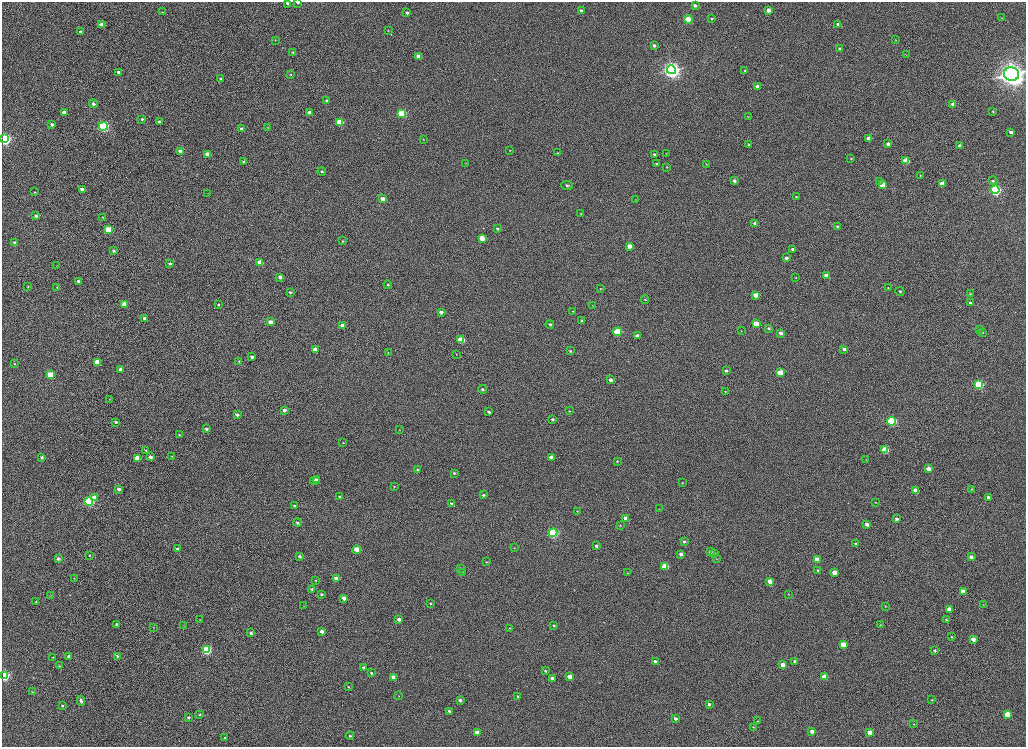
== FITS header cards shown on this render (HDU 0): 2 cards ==
NAXIS1  =                 2048
NAXIS2  =                 1489

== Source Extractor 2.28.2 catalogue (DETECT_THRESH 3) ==
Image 2048 x 1489 px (HDU 0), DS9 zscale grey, zoomed out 1/2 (1 PNG px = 2 x 2 image px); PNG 1028 x 749 px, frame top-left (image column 1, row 1489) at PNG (2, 2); each listed source drawn as its Kron ellipse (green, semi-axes under 4 px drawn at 4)
Background 1020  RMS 3.7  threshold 11.2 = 3 sigma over >= 5 px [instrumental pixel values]
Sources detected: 284; all 284 listed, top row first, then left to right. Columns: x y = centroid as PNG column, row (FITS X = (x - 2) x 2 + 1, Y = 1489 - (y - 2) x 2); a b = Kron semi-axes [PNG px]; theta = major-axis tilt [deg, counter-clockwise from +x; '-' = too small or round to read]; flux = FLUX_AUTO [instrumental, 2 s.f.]
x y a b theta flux
298 2 3 2 - 1500
288 3 3 3 - 2300
695 5 4 3 - 2200
581 10 4 3 - 1500
768 10 4 3 - 4600
162 12 2 2 - 410
407 12 3 3 - 2000
712 18 4 3 - 1200
1002 18 3 2 - 290
688 19 4 3 - 33000
838 24 4 3 - 3100
101 25 3 3 - 7400
388 31 2 2 - 270
80 32 3 2 - 1500
275 40 3 2 - 340
895 40 3 2 - 310
654 45 3 3 - 1900
840 49 3 3 - 1800
293 53 3 3 - 790
906 55 3 2 - 340
419 57 4 3 - 8800
671 70 4 4 - 550000
745 70 3 3 - 890
118 72 3 3 - 1700
291 74 4 3 - 650
1011 74 7 6 - 710000
221 78 3 2 - 1300
757 86 3 3 - 4100
327 100 3 3 - 1500
93 104 4 3 - 1800
953 104 3 3 - 3500
64 112 3 3 - 5500
993 112 3 2 - 560
310 113 3 3 - 7400
402 114 4 3 - 53000
748 117 3 2 - 280
142 119 3 3 - 1200
159 122 3 3 - 1900
340 122 4 3 - 30000
52 124 3 3 - 2700
103 126 4 4 - 130000
267 127 3 3 - 400
242 129 4 3 - 2800
1011 132 4 3 - 2400
869 138 3 3 - 6000
4 139 4 3 - 190000
423 139 3 3 - 470
748 144 3 2 - 480
888 144 3 3 - 3000
960 146 4 3 - 5700
510 150 3 2 - 330
181 151 3 3 - 9500
557 153 3 3 - 860
208 154 3 3 - 8400
666 154 3 2 - 380
655 155 3 3 - 2600
851 159 3 3 - 620
906 161 4 4 - 14000
244 162 3 3 - 1800
466 163 3 2 - 290
656 164 3 3 - 1300
706 164 4 2 - 500
667 167 3 3 - 470
322 172 4 3 - 1000
920 175 3 2 - 430
734 181 3 3 - 2300
880 181 4 3 - 1200
993 181 4 4 - 1200
942 184 4 3 - 13000
567 185 5 3 - 1500
882 185 4 3 - 15000
82 189 3 3 - 3700
995 190 4 4 - 160000
34 192 3 2 - 420
208 193 3 1 - 220
796 196 3 3 - 650
383 199 4 3 - 9100
635 199 3 2 - 280
581 214 3 3 - 570
36 216 3 3 - 2100
103 217 3 2 - 380
755 223 4 3 - 1900
838 226 4 3 - 1300
497 229 4 3 - 1600
108 230 4 3 - 25000
482 238 4 3 - 14000
343 241 4 3 - 720
14 242 3 2 - 1000
630 246 4 3 - 7200
793 249 4 3 - 2300
113 251 3 3 - 1800
786 258 4 3 - 2500
260 262 4 3 - 12000
170 264 4 3 - 1600
57 265 3 2 - 240
826 275 4 3 - 4900
280 277 4 3 - 3500
796 278 4 3 - 630
79 281 4 3 - 3600
388 285 4 3 - 970
28 286 3 2 - 510
57 287 4 3 - 640
601 288 3 2 - 350
888 288 3 3 - 670
900 291 4 4 - 1300
290 292 4 3 - 1000
970 294 3 2 - 470
756 295 4 3 - 8500
645 300 4 3 - 670
970 303 3 2 - 1600
124 304 3 3 - 10000
218 304 4 3 - 820
592 306 2 2 - 280
572 311 3 2 - 390
441 312 4 3 - 3400
144 318 3 3 - 1600
582 321 3 3 - 1500
270 322 4 3 - 5400
550 324 4 3 - 1600
756 324 4 3 - 16000
343 325 4 3 - 6600
769 328 4 3 - 1000
979 330 3 2 - 310
741 331 3 2 - 380
617 332 4 3 - 29000
983 332 2 2 - 330
781 333 4 3 - 2800
637 336 4 3 - 4000
461 340 4 3 - 23000
844 349 4 3 - 2500
315 350 3 3 - 8700
570 351 4 3 - 880
388 352 3 3 - 530
456 354 3 3 - 430
252 357 3 3 - 2200
239 361 3 3 - 910
97 362 4 3 - 16000
14 364 3 3 - 660
120 369 3 3 - 3300
726 371 4 3 - 1200
780 373 4 3 - 21000
50 375 4 3 - 24000
610 380 4 3 - 3600
979 385 4 4 - 74000
483 389 4 3 - 1400
725 391 4 2 - 560
109 399 4 2 - 430
284 410 4 3 - 2800
569 411 4 3 - 610
489 412 4 3 - 1500
237 415 4 3 - 2000
553 419 4 3 - 1600
892 421 4 4 - 82000
116 422 3 3 - 1200
206 429 4 3 - 1500
399 429 3 2 - 330
179 435 4 3 - 720
343 443 3 2 - 450
146 450 3 3 - 700
885 450 4 3 - 26000
172 456 3 2 - 300
42 457 3 3 - 1400
150 457 4 3 - 3800
551 457 3 3 - 4300
137 458 3 3 - 11000
866 459 3 2 - 270
617 461 3 3 - 770
929 469 3 3 - 8100
418 470 3 3 - 1200
454 473 3 3 - 900
317 480 3 2 - 2000
315 481 5 3 - 5200
682 483 3 2 - 460
394 486 3 3 - 510
119 489 4 3 - 3300
971 489 3 3 - 560
916 491 3 3 - 10000
483 495 4 3 - 1200
340 497 3 3 - 990
988 497 3 3 - 2600
94 498 4 3 - 11000
89 501 4 4 - 90000
875 502 3 2 - 360
452 504 3 3 - 4300
294 506 4 3 - 1100
659 509 3 2 - 300
577 511 3 3 - 540
626 518 4 3 - 4700
896 519 4 3 - 2300
298 523 4 3 - 1300
867 524 4 3 - 3000
620 525 4 3 - 580
553 533 4 4 - 120000
684 542 3 3 - 1200
855 543 3 3 - 940
596 546 4 3 - 2000
514 548 3 2 - 370
177 549 3 3 - 1300
357 550 4 3 - 17000
710 552 4 3 - 1600
681 554 4 3 - 3300
715 554 3 3 - 520
89 555 3 2 - 690
299 556 3 3 - 2000
971 557 3 3 - 3100
58 559 4 3 - 2100
717 559 3 2 - 420
817 559 3 3 - 9100
487 562 4 3 - 600
665 566 4 3 - 20000
460 568 3 3 - 650
817 570 4 3 - 820
462 572 4 3 - 520
628 573 3 2 - 290
835 573 3 3 - 8900
74 578 3 2 - 300
336 578 3 3 - 4800
315 580 3 3 - 730
770 581 3 3 - 6500
312 589 4 3 - 1700
963 591 4 3 - 11000
321 594 3 3 - 970
788 594 4 2 - 410
50 596 3 2 - 210
344 598 3 3 - 5400
35 602 3 2 - 400
430 603 3 3 - 600
983 604 2 2 - 280
304 606 4 2 - 310
885 606 3 3 - 400
949 609 3 3 - 7300
399 619 3 3 - 3200
200 620 3 2 - 300
946 620 3 3 - 830
116 624 3 2 - 900
183 625 3 2 - 280
554 625 3 3 - 890
880 625 3 3 - 520
153 627 2 2 - 200
510 628 3 3 - 570
322 631 3 3 - 3800
251 633 3 3 - 1100
951 637 3 3 - 640
973 639 4 3 - 6000
843 644 4 3 - 13000
206 650 4 4 - 74000
935 650 3 3 - 1000
69 656 3 3 - 2600
117 656 3 3 - 1300
53 658 4 3 - 610
655 661 4 3 - 1900
795 661 3 3 - 1700
783 665 3 3 - 8300
59 666 4 3 - 840
363 667 4 3 - 1200
545 671 4 3 - 1300
371 673 3 3 - 870
4 676 4 3 - 120000
570 676 3 3 - 6800
394 677 4 3 - 8100
824 677 3 3 - 12000
552 678 3 3 - 3700
348 687 3 3 - 600
32 692 3 3 - 590
399 696 3 2 - 330
518 696 4 3 - 1000
460 700 3 3 - 2000
932 700 3 3 - 480
81 701 5 3 - 2100
709 704 3 3 - 1800
62 706 3 3 - 980
449 711 4 3 - 1500
200 714 3 2 - 490
1007 714 4 3 - 13000
188 717 3 3 - 1300
676 718 4 3 - 2600
758 721 4 2 - 490
914 724 4 3 - 590
753 727 4 3 - 650
812 731 3 3 - 4200
870 732 4 3 - 11000
477 733 4 3 - 11000
350 736 4 3 - 1200
225 738 3 3 - 850
At the frame edge (FLAGS 8, measured only in part): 2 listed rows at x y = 298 2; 288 3

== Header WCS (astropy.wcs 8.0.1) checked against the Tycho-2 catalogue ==
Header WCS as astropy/WCSLIB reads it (CRVAL/CRPIX/CD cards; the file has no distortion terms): RA---TAN/DEC--TAN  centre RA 23:46:47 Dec +45:24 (356.69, +45.40 deg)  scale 0.396 arcsec/px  FOV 13.5' x 9.8'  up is +165 deg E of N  parity normal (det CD < 0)
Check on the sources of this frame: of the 60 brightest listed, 6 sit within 1.5 arcsec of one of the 7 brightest Tycho-2 stars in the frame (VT <= 12.90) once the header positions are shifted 1.41 arcsec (0.67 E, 1.24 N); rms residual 0.46 arcsec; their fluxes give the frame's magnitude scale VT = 25.29 - 2.5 log10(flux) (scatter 0.46 mag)
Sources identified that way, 6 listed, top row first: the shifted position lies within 1.5 arcsec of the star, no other Tycho-2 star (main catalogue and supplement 1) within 3.0 arcsec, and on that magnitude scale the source's flux lands within +1.5 / -3 mag of the star's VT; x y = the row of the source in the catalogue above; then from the Tycho-2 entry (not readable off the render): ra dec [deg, ICRS J2000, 3 dp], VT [Tycho-2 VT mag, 2 dp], TYC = Tycho-2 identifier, HIP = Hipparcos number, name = IAU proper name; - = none
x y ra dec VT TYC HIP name
671 70 356.767 +45.348 11.46 3638-2013-1 - -
1011 74 356.870 +45.369 10.31 3638-2080-1 - -
103 126 356.591 +45.328 12.90 3638-2236-1 - -
4 139 356.560 +45.324 11.57 3638-2451-1 - -
995 190 356.855 +45.393 12.63 3638-2306-1 - -
892 421 356.805 +45.436 11.99 3638-2213-1 - -